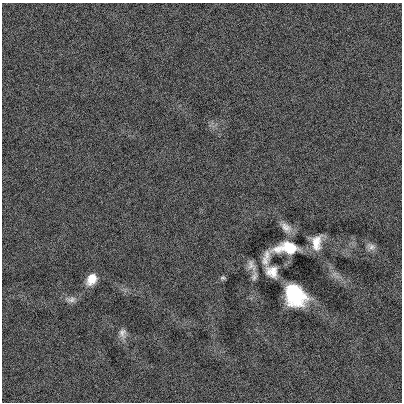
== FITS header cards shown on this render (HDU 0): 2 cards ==
NAXIS1  =                  400
NAXIS2  =                  400

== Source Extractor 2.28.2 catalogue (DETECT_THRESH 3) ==
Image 400 x 400 px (HDU 0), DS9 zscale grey, 1 PNG px = 1 image px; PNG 404 x 404 px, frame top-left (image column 1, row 400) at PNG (2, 3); no overlay
Background 3.53e-04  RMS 0.12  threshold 0.363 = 3 sigma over >= 5 px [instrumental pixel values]
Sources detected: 13; all 13 listed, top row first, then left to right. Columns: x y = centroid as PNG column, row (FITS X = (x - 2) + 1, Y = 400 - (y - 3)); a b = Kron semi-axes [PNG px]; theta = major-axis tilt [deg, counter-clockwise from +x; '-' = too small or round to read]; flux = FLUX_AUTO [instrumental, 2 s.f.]
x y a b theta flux
286 227 16 9 -43 65
316 242 16 10 86 120
371 247 12 9 -16 42
288 248 21 10 2 300
266 258 20 8 75 69
251 265 14 8 -67 48
272 272 14 11 -42 97
254 276 11 6 71 29
223 278 6 4 -10 15
91 279 12 9 59 120
295 295 19 15 -50 620
71 299 15 8 3 43
122 333 13 10 -86 47